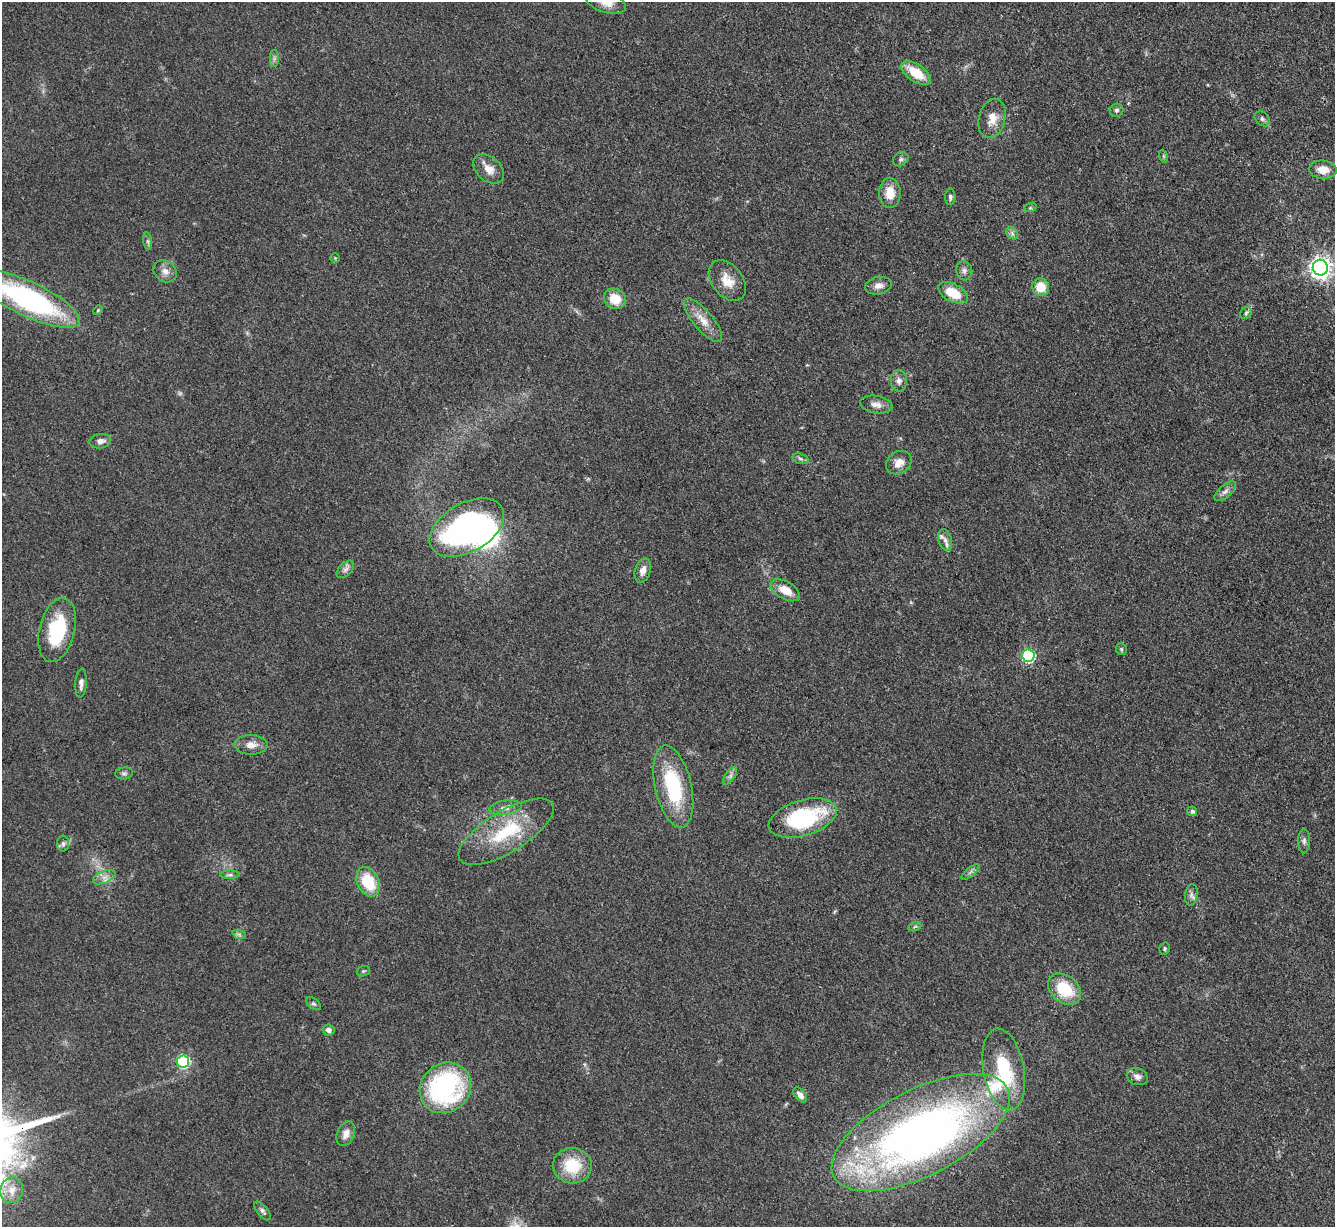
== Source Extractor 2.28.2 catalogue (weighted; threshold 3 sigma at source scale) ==
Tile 10 of 4 x 4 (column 2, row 3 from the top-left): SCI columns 1335-2667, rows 1372-2596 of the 5333 x 5319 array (HDU 1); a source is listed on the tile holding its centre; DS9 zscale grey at full resolution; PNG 1337 x 1229 px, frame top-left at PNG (2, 2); each listed source drawn as its Kron ellipse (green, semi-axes under 4 px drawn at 4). Shown black and unused: <1% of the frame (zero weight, under 3 of 4 exposures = <1% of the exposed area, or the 3 px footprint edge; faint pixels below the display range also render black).
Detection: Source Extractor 2.28.2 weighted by HDU 2 'WHT'; one run over the whole footprint, this tile lists its part. Background 0.085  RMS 0.0061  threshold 0.0275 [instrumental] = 3 sigma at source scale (4.5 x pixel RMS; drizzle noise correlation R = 1.50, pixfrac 1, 0.05/0.05 arcsec/px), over >= 5 px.
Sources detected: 80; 1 too faint to see at this stretch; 3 inside a brighter object's white glare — neither listed nor drawn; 1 inside a brighter listed object's ellipse — not listed separately; the other 75 listed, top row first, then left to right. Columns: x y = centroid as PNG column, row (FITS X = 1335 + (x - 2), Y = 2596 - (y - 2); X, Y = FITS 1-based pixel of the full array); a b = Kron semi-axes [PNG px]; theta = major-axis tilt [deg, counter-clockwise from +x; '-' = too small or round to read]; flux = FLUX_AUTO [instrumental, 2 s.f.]
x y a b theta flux
606 2 21 10 -18 8
274 59 8 4 90 1.7
916 73 17 8 -35 16
1116 110 7 6 - 1.5
992 118 20 13 75 8.8
1262 119 8 6 -46 1.8
1163 156 6 4 -71 0.93
901 159 8 6 32 1.7
489 169 18 12 -41 7.3
1323 170 14 9 -5 8.4
890 193 15 10 -88 10
950 197 8 5 89 1.6
1030 208 6 4 18 0.94
1012 233 7 5 -48 1.6
148 241 9 4 -81 1.3
335 258 5 5 - 0.73
1320 268 8 7 - 410
165 271 12 10 -37 4.4
964 271 9 8 - 2.6
727 281 23 15 -52 10
879 286 13 8 10 4.1
1041 287 9 8 - 12
953 293 16 9 -27 15
29 299 56 17 -25 140
615 299 11 10 - 12
98 310 5 4 - 0.7
1246 313 7 5 48 1.4
703 320 27 9 -50 9
899 381 11 8 89 3.1
876 405 16 8 -10 4.4
100 441 11 7 8 3.6
800 459 8 5 -19 1.5
899 463 14 10 35 6.4
1225 491 13 6 40 3
467 528 40 24 30 160
945 540 11 6 -73 3.1
345 569 10 6 44 2.5
643 570 12 7 72 4.6
785 590 16 9 -29 9.6
57 630 32 17 76 38
1121 649 6 5 - 0.98
1028 656 6 6 - 85
81 683 14 5 86 2.8
251 745 17 9 0 5.7
124 773 9 6 6 1.4
730 776 10 5 55 2.1
673 786 42 18 -77 47
506 807 16 7 8 4.1
1192 811 5 4 - 1.5
803 818 35 18 16 64
506 832 54 21 31 40
1304 841 12 6 90 2.2
63 844 8 6 -89 1.8
971 872 11 3 40 1.5
230 875 10 4 1 1.4
104 877 12 6 23 3.4
368 882 15 10 -64 24
1191 895 10 6 81 2.4
915 926 7 4 20 1
239 934 7 4 -19 1.2
1165 949 6 5 - 1
363 971 7 5 19 1
1065 989 18 13 -39 25
313 1004 8 5 -36 1.3
328 1030 6 5 - 2.5
183 1061 6 6 - 69
1004 1069 41 20 -79 41
1137 1077 11 8 -21 3.5
445 1088 27 24 42 100
800 1095 8 5 -51 4
921 1132 97 43 27 450
346 1134 12 8 67 5.1
572 1166 19 17 -8 23
12 1190 13 11 74 7.5
263 1211 11 5 -51 1.9
Isophote crosses this tile's border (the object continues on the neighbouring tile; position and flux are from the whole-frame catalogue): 2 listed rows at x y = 606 2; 29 299